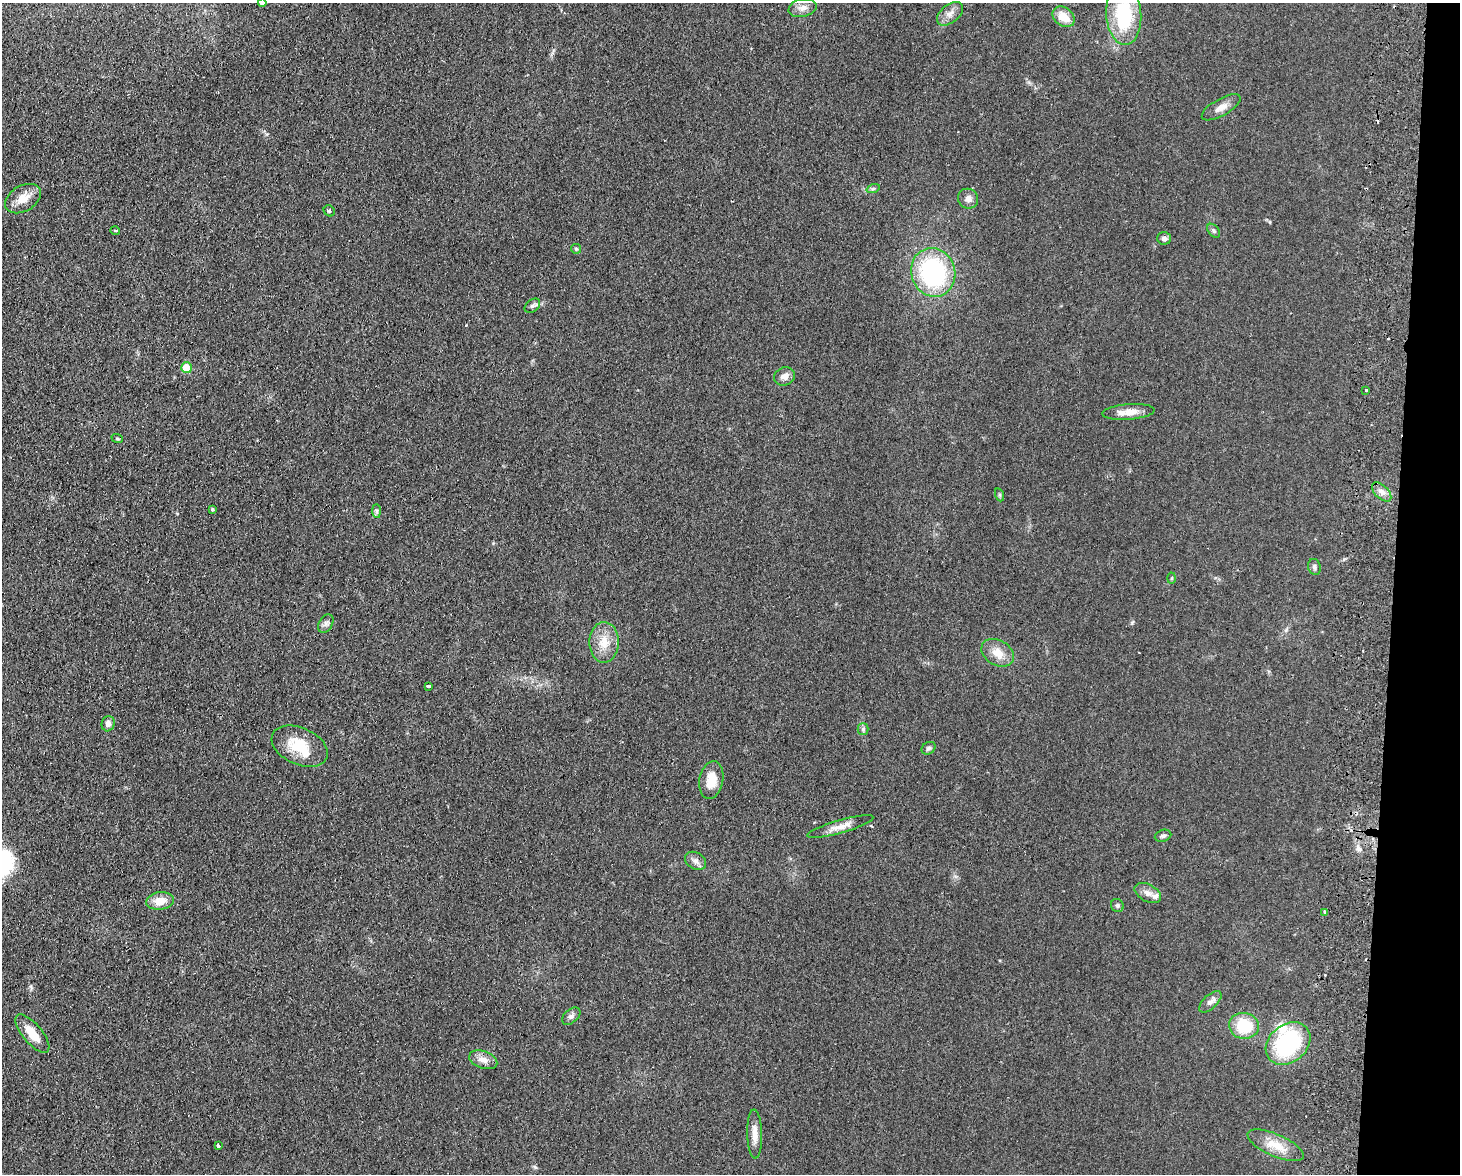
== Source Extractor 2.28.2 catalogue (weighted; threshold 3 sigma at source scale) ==
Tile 6 of 3 x 4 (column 3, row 2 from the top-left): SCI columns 3088-4545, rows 2355-3526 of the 4830 x 4709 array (HDU 1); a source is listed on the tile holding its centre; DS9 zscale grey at full resolution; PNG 1462 x 1176 px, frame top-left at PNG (2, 3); each listed source drawn as its Kron ellipse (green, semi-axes under 4 px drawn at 4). Shown black and unused: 5% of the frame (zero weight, under 2 of 3 exposures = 3% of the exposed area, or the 3 px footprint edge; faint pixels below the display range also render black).
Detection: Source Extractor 2.28.2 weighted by HDU 2 'WHT'; one run over the whole footprint, this tile lists its part. Background 0.0735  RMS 0.009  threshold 0.0406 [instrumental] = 3 sigma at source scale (4.5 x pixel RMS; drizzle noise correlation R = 1.50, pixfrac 1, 0.05/0.05 arcsec/px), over >= 5 px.
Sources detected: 60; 1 inside a brighter object's white glare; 5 cosmic-ray / hot-pixel residue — neither listed nor drawn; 2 inside a brighter listed object's ellipse — not listed separately; the other 52 listed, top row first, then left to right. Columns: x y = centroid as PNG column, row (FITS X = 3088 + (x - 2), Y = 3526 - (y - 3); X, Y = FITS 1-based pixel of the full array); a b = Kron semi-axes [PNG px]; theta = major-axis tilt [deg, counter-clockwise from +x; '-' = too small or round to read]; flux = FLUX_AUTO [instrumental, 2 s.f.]
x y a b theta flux
262 3 4 4 - 2.7
803 8 14 9 13 5.7
950 14 15 9 39 6
1124 15 30 17 -86 62
1064 17 12 9 -37 14
1221 107 22 8 30 7.6
873 189 7 4 18 1.4
23 199 19 12 30 12
968 199 10 9 - 5.1
329 211 6 5 - 1.4
115 231 5 3 - 0.86
1214 231 8 5 -51 1.7
1164 238 7 6 - 3
576 249 5 5 - 1.2
933 272 24 22 -71 120
532 306 9 6 39 2.3
186 368 5 5 - 24
784 376 11 9 23 5.5
1366 390 3 3 - 2.9
1128 412 26 7 4 11
117 438 6 3 -20 1.1
1382 492 12 6 -44 5
1000 495 6 4 -71 1.3
212 509 3 3 - 2
377 511 7 4 -89 1.7
1314 567 8 6 -77 2.3
1172 578 5 3 - 0.85
326 623 10 6 59 2.9
604 642 20 14 -90 15
998 653 17 12 -32 12
428 686 4 3 - 5.1
108 724 8 6 74 3.8
863 729 5 5 - 1.7
300 746 30 18 -24 28
929 748 7 5 33 2.2
711 780 19 11 79 15
840 826 34 6 16 9.2
1163 836 8 6 16 2.2
696 861 11 8 -30 4.2
1148 893 14 8 -29 5.8
160 901 14 8 8 12
1117 905 7 6 - 1.9
1324 912 3 3 - 1.5
1210 1002 14 6 44 4.5
571 1016 11 6 40 3
1244 1026 15 13 -7 32
32 1034 24 9 -50 15
1288 1043 24 19 40 89
483 1060 14 8 -19 7
755 1134 24 7 -88 8.1
1276 1145 30 11 -24 17
218 1146 4 3 - 2.1
Isophote crosses this tile's border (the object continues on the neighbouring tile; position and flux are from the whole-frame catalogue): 2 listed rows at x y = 262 3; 1124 15
Unlisted compact peaks at least as high as the median listed source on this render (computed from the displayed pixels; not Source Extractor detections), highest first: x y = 1132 623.